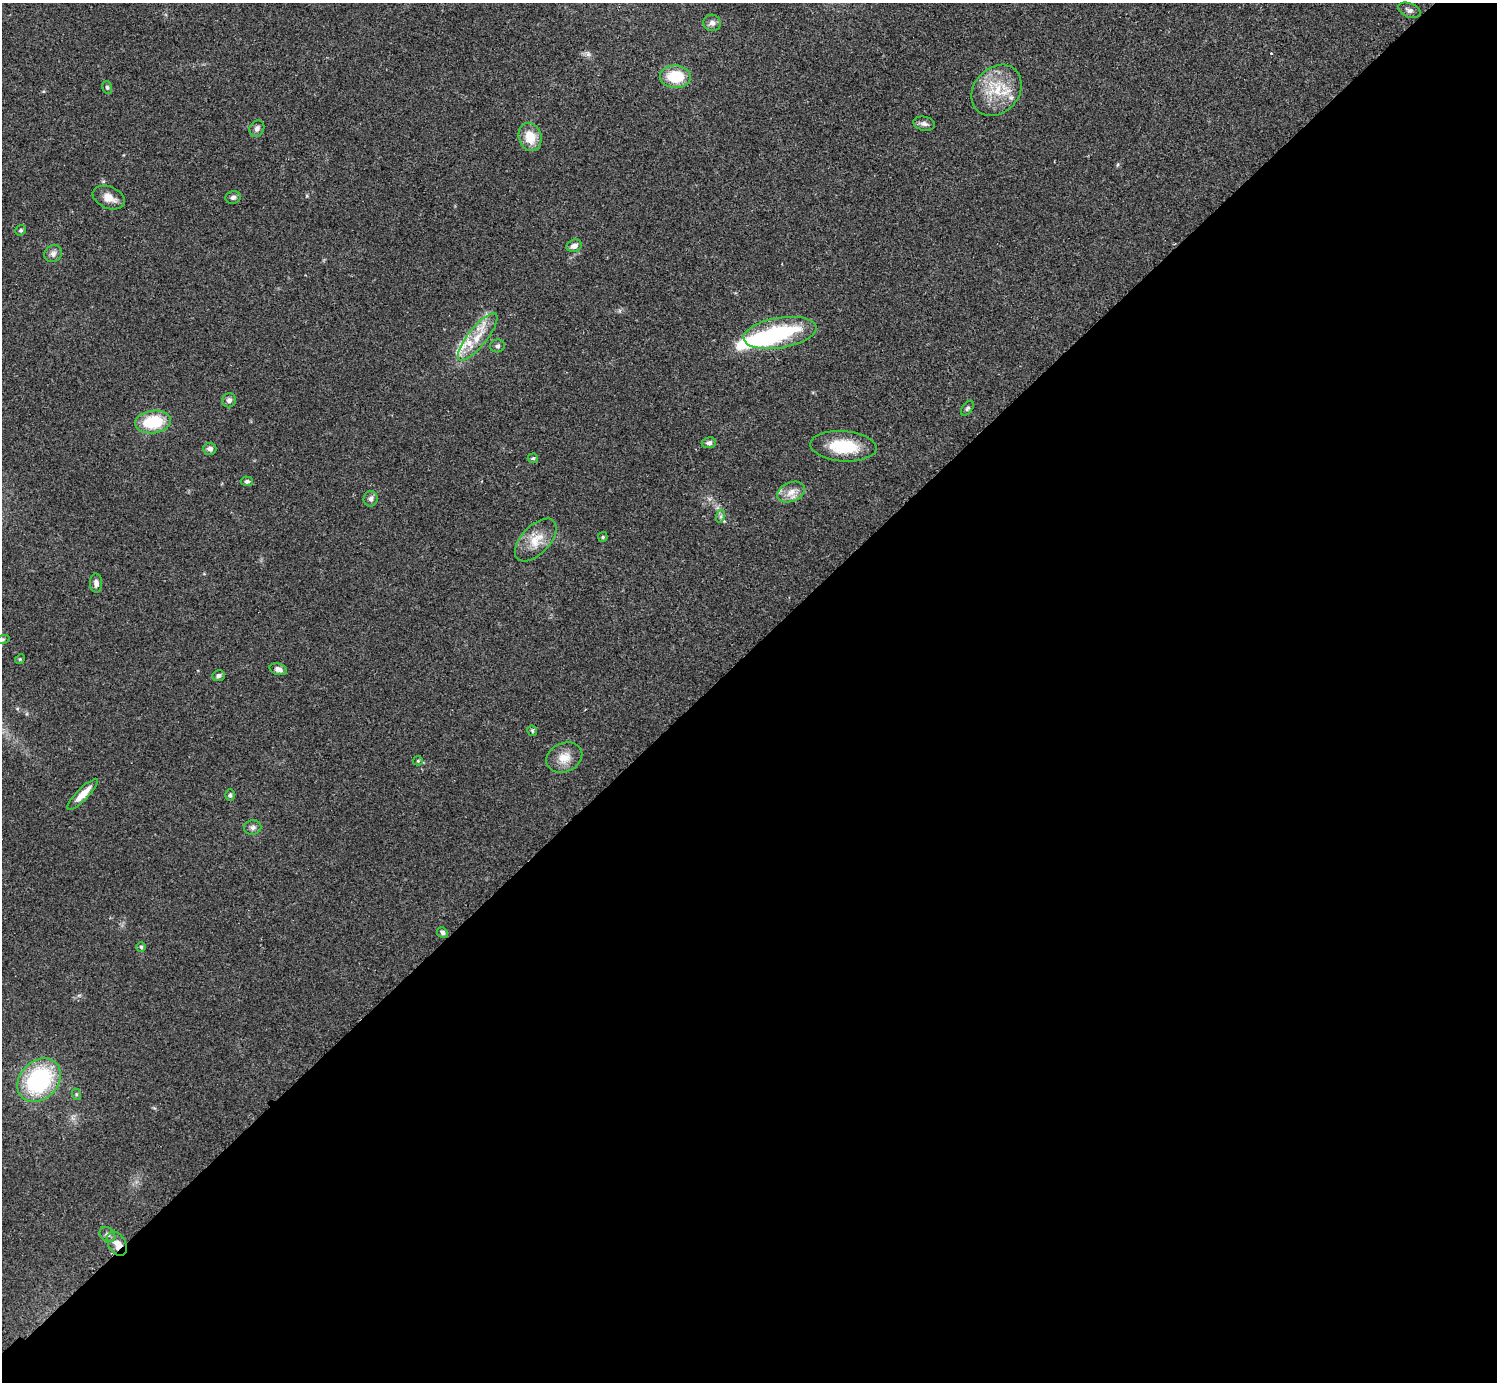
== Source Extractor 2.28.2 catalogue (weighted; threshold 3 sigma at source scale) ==
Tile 15 of 4 x 4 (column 3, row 4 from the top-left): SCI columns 3035-4529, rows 207-1586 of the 6072 x 6073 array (HDU 1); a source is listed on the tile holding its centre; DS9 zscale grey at full resolution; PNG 1499 x 1384 px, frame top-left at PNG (2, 3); each listed source drawn as its Kron ellipse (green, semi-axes under 4 px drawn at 4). Shown black and unused: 53% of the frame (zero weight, under 2 of 3 exposures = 3% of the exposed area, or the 3 px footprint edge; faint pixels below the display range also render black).
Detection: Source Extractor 2.28.2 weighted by HDU 2 'WHT'; one run over the whole footprint, this tile lists its part. Background 0.0731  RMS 0.0082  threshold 0.037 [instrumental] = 3 sigma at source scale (4.5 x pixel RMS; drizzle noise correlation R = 1.50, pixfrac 1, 0.05/0.05 arcsec/px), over >= 5 px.
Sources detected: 53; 3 inside a brighter object's white glare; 1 cosmic-ray / hot-pixel residue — neither listed nor drawn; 3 inside a brighter listed object's ellipse — not listed separately; the other 46 listed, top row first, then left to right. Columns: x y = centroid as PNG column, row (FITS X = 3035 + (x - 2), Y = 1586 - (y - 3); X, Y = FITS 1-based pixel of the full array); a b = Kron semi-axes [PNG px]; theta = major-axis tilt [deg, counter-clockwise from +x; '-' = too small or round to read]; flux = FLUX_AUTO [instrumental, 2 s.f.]
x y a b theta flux
1409 10 12 7 -22 2.7
712 23 8 8 - 3.4
675 77 15 11 -2 27
107 87 6 5 - 1.3
997 90 28 22 48 29
924 124 11 7 -12 3
257 129 8 7 - 3
530 137 14 11 -74 15
233 197 8 6 14 2.2
109 198 17 10 -23 8.4
21 230 5 5 - 1.3
574 246 8 6 19 4.6
53 254 9 8 - 3.2
780 333 37 15 9 63
478 337 29 9 51 16
497 346 7 6 - 2
229 400 7 6 - 2.8
967 408 8 5 52 1.7
153 422 18 11 7 34
709 443 7 5 10 2.5
843 446 33 15 -4 30
210 449 6 6 - 3.6
533 458 5 4 - 0.96
247 481 6 5 - 1.8
791 492 15 9 21 7.6
371 499 7 7 - 2.7
721 516 7 4 72 1.6
603 537 5 4 - 0.99
536 540 26 14 46 15
96 583 9 6 -89 3.2
3 639 7 4 19 1.4
20 659 5 4 - 0.83
278 669 9 5 -15 3.6
219 676 6 5 - 2.2
532 731 5 5 - 1.1
564 758 19 14 25 11
418 761 5 4 - 0.92
83 794 21 5 45 9.2
230 795 6 5 - 1.4
253 827 9 7 3 2.8
442 932 6 5 - 2.1
141 947 5 4 - 1.2
39 1080 24 19 46 85
76 1094 6 4 -72 0.98
107 1234 9 6 -43 2.5
117 1244 13 8 -59 7.9
Overlapping masked pixels (flux is a lower limit): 1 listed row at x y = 117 1244